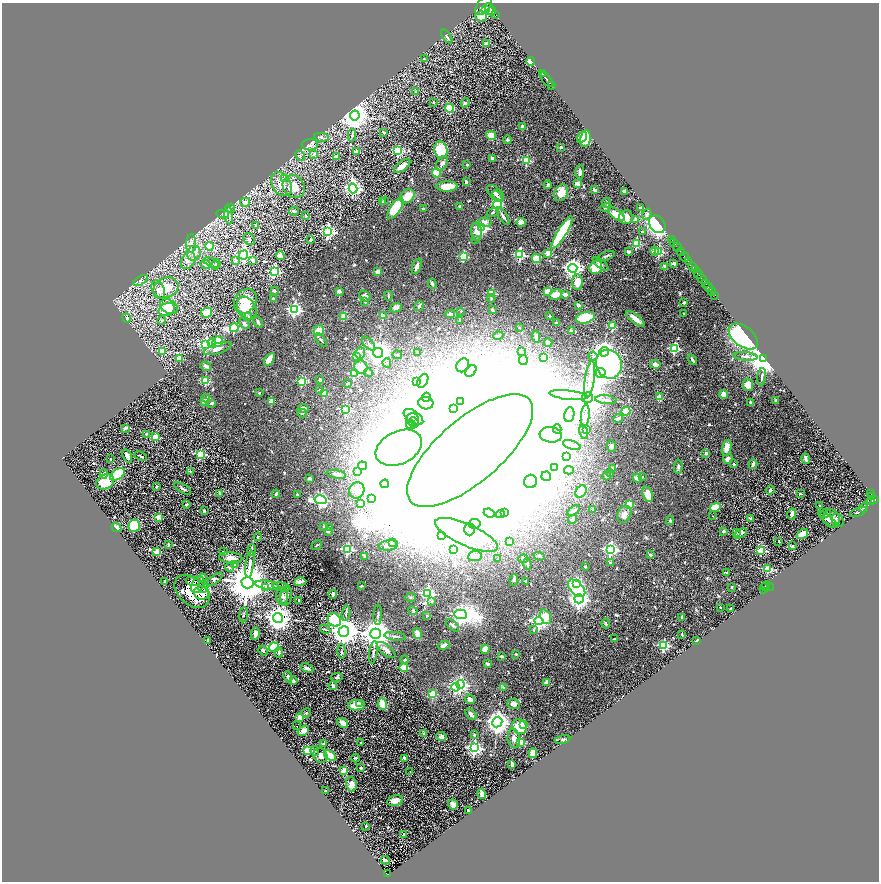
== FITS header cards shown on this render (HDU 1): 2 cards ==
NAXIS1  =                 1754
NAXIS2  =                 1759

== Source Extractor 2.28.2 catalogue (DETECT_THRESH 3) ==
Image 1754 x 1759 px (HDU 1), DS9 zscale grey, zoomed out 1/2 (1 PNG px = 2 x 2 image px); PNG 881 x 884 px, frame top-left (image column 2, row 1758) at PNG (2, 3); each listed source drawn as its Kron ellipse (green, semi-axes under 4 px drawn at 4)
Background 0.742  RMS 0.028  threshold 0.0839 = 3 sigma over >= 5 px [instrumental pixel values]
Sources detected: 741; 51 cannot appear on this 1/2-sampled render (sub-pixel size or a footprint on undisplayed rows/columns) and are neither listed nor drawn; of the other 690, the 500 brightest by FLUX_AUTO listed and drawn (190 fainter detections omitted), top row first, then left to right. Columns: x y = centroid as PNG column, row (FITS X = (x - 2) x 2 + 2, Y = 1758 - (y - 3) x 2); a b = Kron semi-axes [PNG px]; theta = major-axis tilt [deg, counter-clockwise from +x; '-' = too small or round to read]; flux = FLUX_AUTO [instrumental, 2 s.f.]
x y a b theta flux
483 6 11 6 52 3900
486 9 2 2 - 750
489 9 6 3 -77 2000
492 11 4 2 - 1200
496 15 2 1 - 70
481 16 6 5 - 77
447 36 8 2 -55 15
487 44 4 2 - 44
424 59 2 2 - 5.4
531 61 4 3 - 81
542 74 3 2 - 300
547 80 9 2 -52 970
551 85 2 1 - 35
415 91 3 2 - 4.8
433 102 2 2 - 12
465 103 5 4 - 9.2
450 108 4 3 - 240
355 116 5 5 - 6900
523 127 3 3 - 39
384 133 3 2 - 8
352 135 6 3 -87 6.7
491 135 5 4 - 64
321 137 7 3 -8 15
582 137 6 4 58 89
585 138 8 5 78 140
508 140 4 3 - 7.1
310 145 8 5 1 18
561 147 2 2 - 33
441 150 8 6 -76 240
398 151 3 3 - 420
356 152 2 2 - 50
314 154 3 3 - 7.2
300 156 6 3 -46 9.6
337 156 4 3 - 6.8
493 158 3 3 - 24
527 160 3 3 - 290
442 163 7 5 59 19
467 165 2 2 - 9.3
402 166 9 4 36 35
580 172 7 3 88 17
436 173 4 4 - 83
285 178 3 2 - 8.8
466 181 3 2 - 11
281 184 13 9 -55 62
577 184 2 2 - 81
548 185 4 3 - 8.3
447 186 10 5 1 67
294 187 12 10 -52 73
353 188 5 4 - 1600
595 190 3 2 - 45
624 191 2 2 - 48
495 193 10 5 -43 22
561 193 9 6 64 63
407 196 8 6 40 77
497 196 6 3 -54 14
384 201 2 2 - 6.7
245 202 5 4 - 16
382 202 2 2 - 33
607 203 5 3 - 8.6
497 204 4 4 - 290
460 207 2 2 - 26
606 207 5 3 - 7.7
230 208 4 3 - 7.2
395 208 12 5 57 300
640 208 2 2 - 27
423 209 3 2 - 7
294 211 5 3 - 9.6
493 212 6 3 23 9.5
223 214 6 4 -12 10
616 214 10 5 -36 67
647 214 5 4 - 10
229 215 9 4 -83 19
306 216 2 2 - 15
503 216 10 3 -57 16
626 217 7 6 - 45
636 219 2 2 - 58
485 222 6 4 -9 26
521 222 4 3 - 44
657 224 10 7 -52 910
256 226 3 3 - 13
482 228 4 3 - 840
642 231 2 2 - 6.6
328 232 4 4 - 1000
476 232 9 5 -86 58
562 233 19 4 58 490
249 239 6 5 - 12
476 239 2 2 - 4.8
311 240 3 3 - 6.7
672 240 2 1 - 13
191 243 9 5 86 20
674 243 3 1 - 28
636 244 3 3 - 320
209 246 4 3 - 99
677 247 4 1 - 42
655 251 5 3 - 16
629 252 2 2 - 45
659 252 3 3 - 330
681 252 4 1 - 440
194 253 7 7 - 47
548 253 2 2 - 99
244 255 5 4 - 720
520 255 4 3 - 480
280 256 4 4 - 36
463 256 3 3 - 260
606 256 9 3 21 11
685 257 5 1 - 490
536 259 5 4 - 93
188 260 9 6 59 29
235 261 3 3 - 8.5
253 261 4 3 - 18
689 262 3 1 - 51
211 263 8 3 -29 11
205 264 6 4 -23 21
216 264 5 3 - 7.6
601 264 10 3 -39 9.6
674 264 3 2 - 9
417 266 8 3 70 24
665 266 4 3 - 11
596 267 7 6 - 100
692 267 3 1 - 200
573 268 4 4 - 2500
695 270 3 1 - 89
274 272 4 4 - 600
377 272 4 4 - 22
698 274 5 1 - 240
702 279 6 1 -51 570
141 280 8 3 32 11
577 282 8 5 -90 78
432 284 5 3 - 10
706 284 2 1 - 90
709 287 5 1 - 390
166 288 13 10 24 100
158 289 9 6 -68 25
274 291 2 2 - 45
339 291 2 2 - 42
547 291 4 3 - 50
712 292 4 1 - 170
492 293 3 3 - 200
556 295 6 5 - 50
565 295 4 3 - 23
715 295 2 1 - 32
365 296 6 5 - 15
388 296 5 2 - 4.8
491 298 4 3 - 6.9
273 299 3 3 - 15
245 301 13 10 55 82
365 301 3 2 - 7.4
684 302 3 3 - 6.9
578 305 3 2 - 13
169 306 9 6 -30 120
419 306 5 3 - 6.8
247 308 12 9 -57 160
396 308 6 4 23 16
167 310 8 6 25 100
294 310 4 4 - 1100
492 310 3 2 - 7.6
461 311 2 2 - 5.7
207 313 6 5 - 79
450 314 5 4 - 13
684 314 2 2 - 6
344 316 2 2 - 120
383 316 2 2 - 56
550 316 2 2 - 4.7
248 317 3 3 - 5.2
127 318 4 4 - 9.7
585 318 10 5 16 170
635 319 11 4 -38 42
162 320 4 3 - 8.2
459 320 2 2 - 6.6
258 322 6 2 -62 9.9
556 323 2 2 - 14
244 324 6 4 -42 11
613 326 3 3 - 180
234 328 4 3 - 400
519 328 2 2 - 6.3
319 330 5 5 - 62
571 331 2 2 - 40
498 336 5 3 - 6.5
743 336 17 10 -37 720
536 337 6 3 -83 14
321 340 8 3 -52 10
218 342 5 5 - 130
548 342 4 4 - 14
212 343 5 3 - 26
368 344 8 3 -46 13
205 345 4 4 - 990
217 348 14 5 18 41
674 349 3 3 - 420
163 351 3 2 - 110
521 352 2 2 - 6.6
604 352 5 4 - 3600
360 353 6 5 - 16
378 353 5 5 - 5800
418 353 2 2 - 5.3
397 355 5 3 - 5.6
593 356 4 4 - 13
745 356 12 3 -5 17
356 357 3 3 - 140
180 358 3 2 - 98
544 358 3 2 - 120
269 359 7 4 55 51
764 359 4 4 - 12000
523 360 5 4 - 10
692 360 6 2 -58 10
387 363 4 3 - 7.7
609 364 14 13 - 850
655 364 5 4 - 28
463 365 7 6 - 27
206 366 5 3 - 21
361 367 6 6 - 62
471 371 7 4 49 19
369 373 4 3 - 7.5
601 373 5 4 - 4800
354 374 3 3 - 320
762 377 9 2 83 9.1
590 379 18 5 81 54
320 380 4 3 - 9
206 381 3 3 - 210
302 381 3 3 - 240
417 381 4 3 - 6.7
423 381 7 5 63 21
348 383 3 2 - 7.1
748 385 6 5 - 50
320 390 4 3 - 5.2
259 393 2 2 - 9
324 394 3 2 - 150
724 394 4 3 - 44
568 395 19 4 -6 52
426 397 4 3 - 9
587 397 5 5 - 14000
660 397 4 3 - 51
206 398 4 3 - 6.2
606 400 11 3 -5 16
776 400 2 2 - 9.9
204 401 2 2 - 61
271 402 2 2 - 83
461 402 3 3 - 6.2
750 402 3 3 - 9.2
212 403 4 2 - 7.6
426 403 7 6 - 43
303 408 5 4 - 15
454 409 2 2 - 4.9
346 410 3 3 - 370
626 411 4 4 - 170
302 413 5 3 - 7.6
569 415 7 5 81 23
585 416 11 3 83 19
413 417 11 5 -35 49
618 418 5 3 - 17
412 419 7 6 - 30
414 423 5 4 - 18
411 425 5 4 - 13
125 428 4 3 - 10
557 429 4 3 - 27
587 430 3 3 - 9.4
584 432 7 3 -77 11
146 434 2 2 - 12
551 435 11 8 -6 46
155 437 3 3 - 200
572 445 9 4 -18 19
612 446 6 4 -88 13
399 448 24 16 25 2900
727 448 8 4 75 52
470 450 78 32 41 290000
706 453 2 2 - 31
201 454 3 3 - 340
127 456 7 3 -62 26
141 456 7 2 -21 5.4
566 457 3 3 - 6.3
111 459 2 2 - 14
728 459 5 4 - 24
806 459 5 2 - 17
733 464 2 2 - 14
753 464 5 3 - 18
362 466 4 4 - 9.9
555 467 3 2 - 96
678 467 7 4 86 9.7
613 468 4 3 - 6.3
569 470 5 3 - 7
190 471 4 3 - 5.1
358 471 3 3 - 21
104 474 4 4 - 19
117 474 8 5 35 260
336 474 10 4 -11 17
610 474 2 2 - 12
546 476 5 4 - 2800
607 476 4 3 - 8.6
642 477 2 2 - 6.1
309 478 4 3 - 9.9
637 478 5 3 - 24
531 481 7 6 - 2200
105 482 9 7 29 130
385 484 4 3 - 15
157 486 3 3 - 7.2
183 489 9 3 -31 10
357 490 8 7 - 23
770 490 4 3 - 8.8
581 491 6 5 - 63
220 493 2 2 - 22
276 494 4 2 - 8.7
297 494 2 2 - 7.4
648 494 8 5 -73 60
800 494 3 3 - 6.4
871 494 4 2 - 110
871 497 4 1 - 110
371 499 3 2 - 73
875 499 3 2 - 120
321 500 6 4 -11 840
871 501 5 4 - 320
186 504 2 2 - 11
360 504 4 3 - 20
629 504 4 3 - 130
820 506 3 3 - 13
715 507 5 4 - 91
864 508 4 2 - 4.9
593 509 4 3 - 7.7
574 510 7 3 33 15
204 511 3 3 - 11
504 512 2 2 - 48
858 512 9 3 22 7.2
489 513 5 4 - 12
500 514 4 4 - 10
624 514 9 6 64 28
792 514 5 3 - 25
825 514 5 3 - 6.7
713 516 2 2 - 4.9
158 517 2 2 - 100
751 519 2 2 - 27
828 519 12 4 -41 13
832 519 9 8 - 37
572 520 5 4 - 9.2
838 520 7 5 -61 15
670 521 4 3 - 7.7
474 524 6 4 12 22
134 526 6 5 - 270
117 527 5 3 - 35
324 527 3 2 - 11
330 527 4 3 - 6.9
469 529 6 5 - 31
328 531 2 2 - 38
723 531 2 2 - 28
736 533 3 2 - 7.5
741 533 7 3 35 21
802 534 6 3 34 71
442 535 4 4 - 11
466 535 34 10 -24 150
258 537 4 3 - 5.1
509 541 4 3 - 6
779 541 3 2 - 5
392 543 3 3 - 11
168 545 3 2 - 7.7
317 545 5 2 - 6.2
388 545 9 5 6 25
793 546 3 2 - 12
347 549 4 3 - 510
610 549 4 4 - 1000
252 550 6 2 84 5
453 550 4 3 - 320
761 550 3 3 - 220
157 551 2 2 - 150
224 552 4 3 - 7.4
650 555 2 2 - 26
365 556 3 2 - 13
475 556 7 5 7 17
539 556 6 3 -17 6.7
231 558 12 5 -5 41
498 559 2 2 - 7.1
523 559 5 3 - 6.3
610 563 3 3 - 6.2
234 564 3 3 - 7.5
250 564 13 3 81 28
527 564 5 3 - 7.3
229 567 4 4 - 10
585 567 3 3 - 5.5
768 569 3 3 - 290
727 573 3 2 - 4.8
202 578 4 2 - 17
214 580 9 4 37 9.4
514 580 6 3 80 17
165 581 3 2 - 13
193 581 7 4 -17 100
525 581 2 2 - 10
300 582 6 3 4 14
248 583 6 6 - 23000
577 583 4 3 - 320
198 585 9 6 62 190
267 585 12 3 -7 27
361 586 3 2 - 6.1
768 586 6 2 -24 220
203 587 6 5 - 100
265 587 3 3 - 11
281 587 8 2 -7 6.7
732 587 3 3 - 5.7
765 587 3 1 - 140
577 588 11 6 -45 210
764 588 5 4 - 300
192 591 20 13 -40 830
201 593 8 6 -3 190
427 593 4 4 - 730
333 594 4 3 - 12
282 596 9 6 -88 19
286 596 9 5 79 16
411 597 5 3 - 7.1
579 599 5 4 - 2500
298 600 3 2 - 5.4
432 601 3 3 - 7.4
720 607 2 2 - 9.1
731 608 3 2 - 5.1
413 611 5 4 - 7.7
346 613 8 3 84 9.1
461 614 6 4 -2 2900
244 615 7 3 83 6.6
378 615 10 2 88 8.1
427 616 2 2 - 13
546 617 7 5 -68 72
682 617 2 2 - 23
278 618 5 5 - 5700
334 620 7 6 - 250
539 621 4 4 - 1900
606 623 5 3 - 6.3
452 625 8 4 -43 12
325 629 5 3 - 5.1
534 630 3 3 - 4.7
344 632 5 5 - 8200
417 633 5 4 - 36
255 634 6 3 80 45
376 634 5 5 - 9900
682 634 2 2 - 7.4
395 636 11 3 -6 13
614 639 4 2 - 6.1
208 640 3 2 - 15
697 641 3 2 - 11
444 645 6 3 20 26
664 646 3 3 - 530
274 647 5 4 - 160
485 649 5 4 - 57
386 650 11 5 -40 28
263 651 5 3 - 10
342 651 7 3 -90 9.1
373 652 11 3 82 12
279 653 5 3 - 11
516 654 3 2 - 5.6
501 656 4 3 - 9.1
405 660 4 3 - 5.7
488 664 3 2 - 12
404 667 4 3 - 130
307 668 7 3 -23 20
288 677 6 4 -64 14
337 677 6 4 10 11
293 681 3 3 - 22
546 682 2 2 - 72
460 684 4 4 - 1100
333 686 4 3 - 12
456 687 4 3 - 460
504 688 2 2 - 63
433 694 3 3 - 150
470 699 5 4 - 19
359 703 4 2 - 39
383 704 6 4 -72 98
514 704 6 5 - 20
356 705 8 5 1 120
306 713 5 3 - 6.3
471 714 6 3 -45 19
300 717 3 2 - 130
497 722 5 5 - 5200
343 723 6 3 -33 45
524 725 3 3 - 33
297 726 2 1 - 8.6
520 726 8 7 - 200
303 731 6 4 38 38
424 734 2 2 - 29
474 735 3 2 - 14
441 736 5 4 - 21
514 738 9 6 -83 25
563 739 8 2 12 6.8
521 742 3 2 - 170
361 743 2 2 - 15
323 744 2 2 - 33
474 748 4 4 - 1200
308 750 3 3 - 340
315 751 4 3 - 4.8
533 753 5 4 - 84
320 756 7 6 - 33
330 756 7 3 -37 130
355 758 4 4 - 9.5
405 758 4 3 - 17
512 765 3 2 - 7.3
361 768 2 2 - 17
344 770 2 2 - 120
410 772 2 2 - 5.8
351 784 7 5 -77 33
325 791 2 2 - 16
482 794 5 3 - 59
395 801 8 5 13 38
453 804 5 4 - 25
468 811 3 2 - 13
366 826 2 2 - 6.2
404 834 2 2 - 4.8
385 860 4 2 - 9.4
387 874 3 2 - 100
At the frame edge (FLAGS 8, measured only in part): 1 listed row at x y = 483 6
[190 fainter detections neither listed nor drawn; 51 sub-pixel or undisplayed-footprint detections neither listed nor drawn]